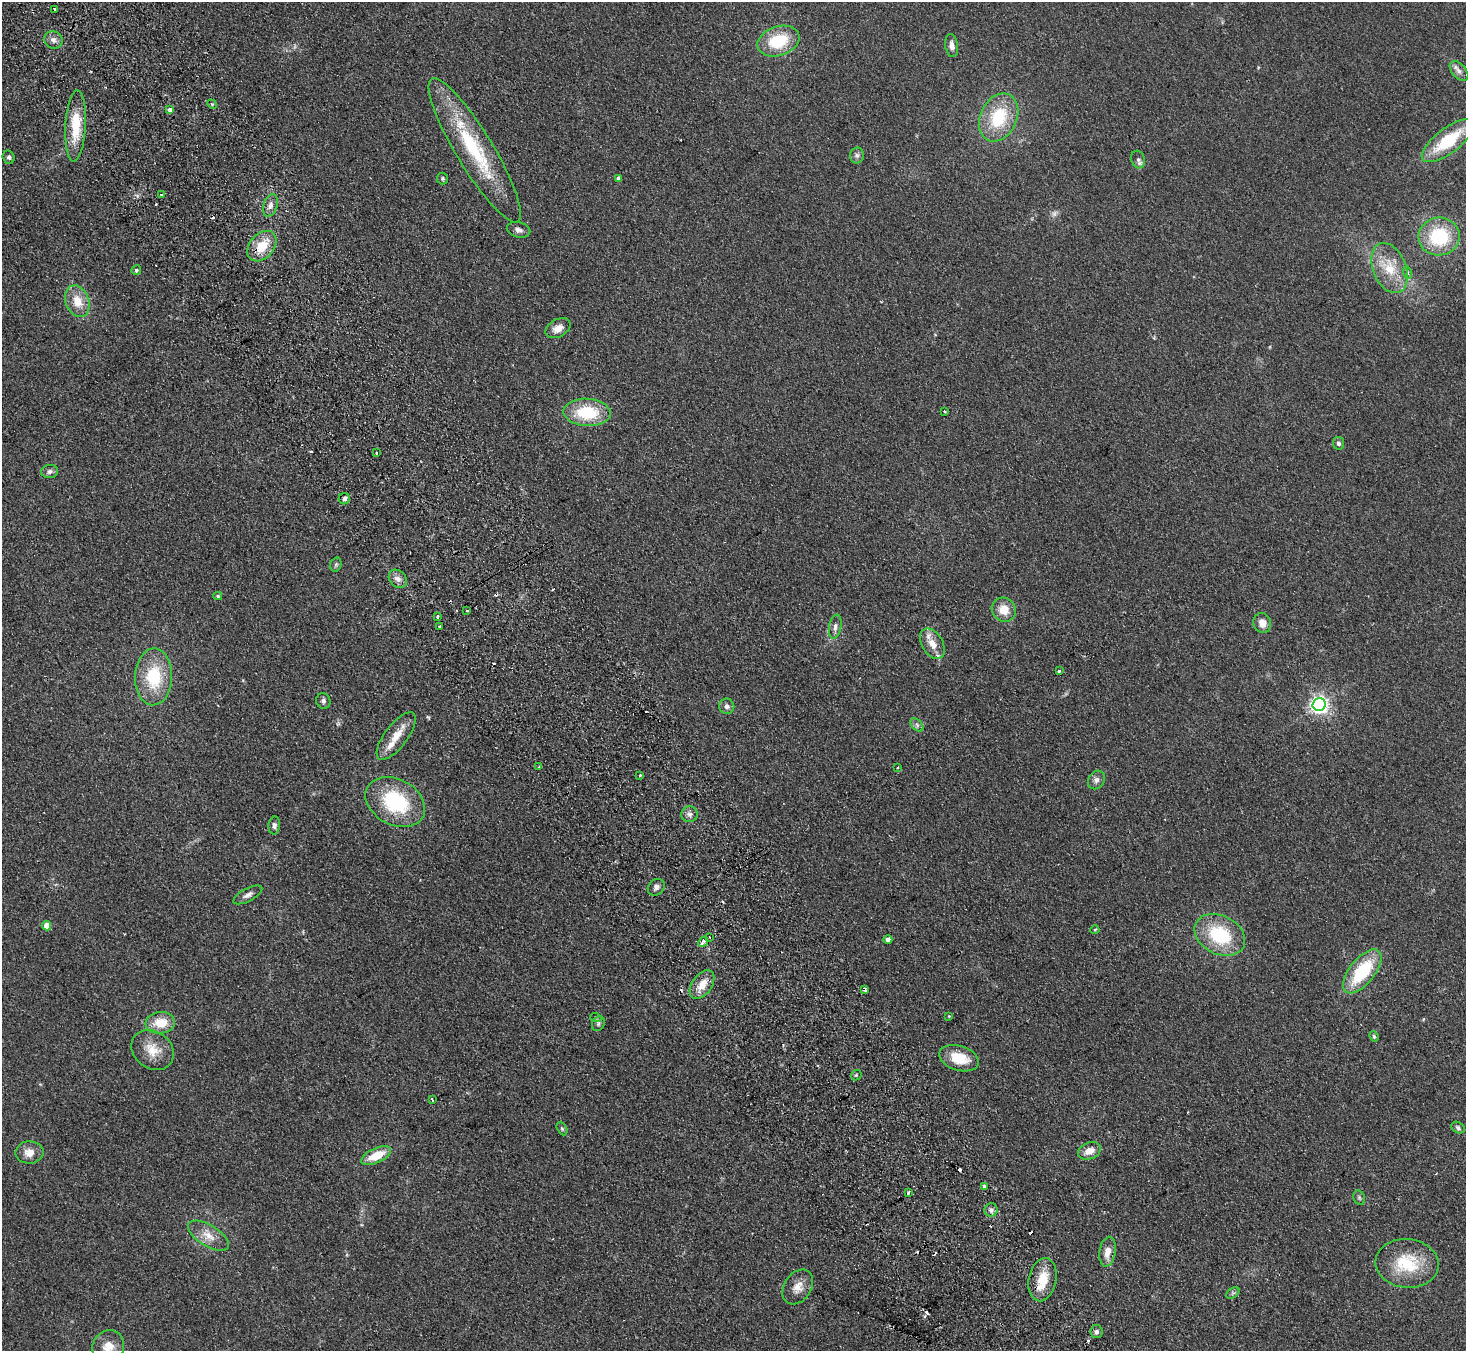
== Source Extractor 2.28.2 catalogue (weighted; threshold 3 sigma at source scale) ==
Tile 11 of 4 x 4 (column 3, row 3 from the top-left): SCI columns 2981-4444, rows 1542-2890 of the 5958 x 5920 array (HDU 1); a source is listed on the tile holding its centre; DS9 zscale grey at full resolution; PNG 1468 x 1353 px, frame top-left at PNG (2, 2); each listed source drawn as its Kron ellipse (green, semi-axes under 4 px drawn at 4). Shown black and unused: <1% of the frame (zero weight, under 2 of 3 exposures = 3% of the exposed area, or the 3 px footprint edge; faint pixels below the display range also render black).
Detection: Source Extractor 2.28.2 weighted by HDU 2 'WHT'; one run over the whole footprint, this tile lists its part. Background 0.153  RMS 0.013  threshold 0.0573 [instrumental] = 3 sigma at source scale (4.5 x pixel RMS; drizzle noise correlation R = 1.50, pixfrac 1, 0.05/0.05 arcsec/px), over >= 5 px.
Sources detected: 112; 1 too faint to see at this stretch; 17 cosmic-ray / hot-pixel residue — neither listed nor drawn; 1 inside a brighter listed object's ellipse — not listed separately; the other 93 listed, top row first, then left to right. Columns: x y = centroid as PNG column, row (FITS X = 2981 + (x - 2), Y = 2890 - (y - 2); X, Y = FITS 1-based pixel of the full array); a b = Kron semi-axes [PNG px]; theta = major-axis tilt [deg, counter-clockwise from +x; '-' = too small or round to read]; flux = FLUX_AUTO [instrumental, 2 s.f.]
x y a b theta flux
55 9 3 3 - 3.2
53 40 9 8 - 6
778 41 21 14 19 49
952 46 12 6 -82 6.6
1459 71 11 7 -49 5.7
212 104 5 4 - 1.7
170 110 4 3 - 25
999 117 25 18 65 62
76 126 36 10 87 41
1448 141 31 12 37 67
475 150 83 18 -59 110
857 155 8 7 - 3.7
9 157 7 6 - 3.2
1138 159 9 7 -73 4.2
443 178 6 5 - 2.1
618 178 3 3 - 2.1
162 195 3 3 - 2.5
270 205 11 7 70 6.4
519 230 12 7 -14 5.9
1439 236 20 19 - 76
262 246 17 12 48 29
1389 268 26 16 -68 35
136 270 5 4 - 2.1
1408 273 6 4 -72 2.1
77 301 16 11 -69 21
558 328 13 8 30 11
944 411 3 3 - 2.7
587 412 23 13 -4 58
1338 443 6 5 - 3.6
376 453 3 2 - 1.9
50 472 8 6 6 4.2
344 499 6 5 - 3.5
336 565 7 5 71 2.4
398 579 10 8 -47 7
218 596 4 3 - 1.6
467 610 3 3 - 2.5
1004 610 12 11 - 18
437 617 3 3 - 3.1
1262 623 10 8 -70 11
440 627 3 3 - 4.2
835 627 12 6 80 4.8
932 644 17 10 -60 15
1059 671 3 3 - 2.6
154 677 28 18 88 61
323 701 8 7 - 3.3
1319 705 6 6 - 500
727 706 8 7 - 4.2
917 725 8 5 -46 3.1
396 736 28 11 53 22
539 767 3 2 - 1.5
897 767 3 3 - 1.6
640 775 3 3 - 1.6
1096 780 10 8 56 5.4
395 802 31 22 -28 96
690 814 8 8 - 4.7
274 825 9 6 86 3.9
656 887 9 7 43 5.3
248 895 16 6 28 6.1
47 926 4 4 - 20
1095 930 4 4 - 1.4
1220 935 27 19 -27 76
710 937 3 2 - 1.2
888 940 4 4 - 7.9
703 942 5 3 - 17
1362 971 26 12 51 72
702 985 16 9 55 17
864 989 4 3 - 14
949 1016 4 4 - 0.93
596 1018 5 3 - 1.4
160 1023 15 11 6 25
598 1024 8 6 61 2.6
1374 1036 5 4 - 1.9
153 1050 22 18 -38 24
959 1058 20 12 -17 32
856 1075 6 4 44 1.7
432 1100 3 2 - 1.6
1458 1128 7 5 -34 3.1
562 1129 7 4 -63 2
1089 1151 12 8 23 13
30 1152 14 11 2 13
376 1156 16 7 25 27
985 1186 4 3 - 9.2
908 1193 3 2 - 2.6
1359 1198 7 5 -70 2.5
991 1210 6 6 - 4.9
208 1236 23 10 -31 17
1108 1252 15 8 80 14
1407 1263 32 24 -6 58
1042 1280 22 13 79 28
798 1287 19 13 57 14
1233 1293 7 4 32 2.5
1096 1332 6 6 - 4.5
108 1347 17 15 56 17
Overlapping masked pixels (flux is a lower limit): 1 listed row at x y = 864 989
Isophote crosses this tile's border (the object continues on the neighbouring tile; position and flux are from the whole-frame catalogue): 1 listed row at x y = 108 1347